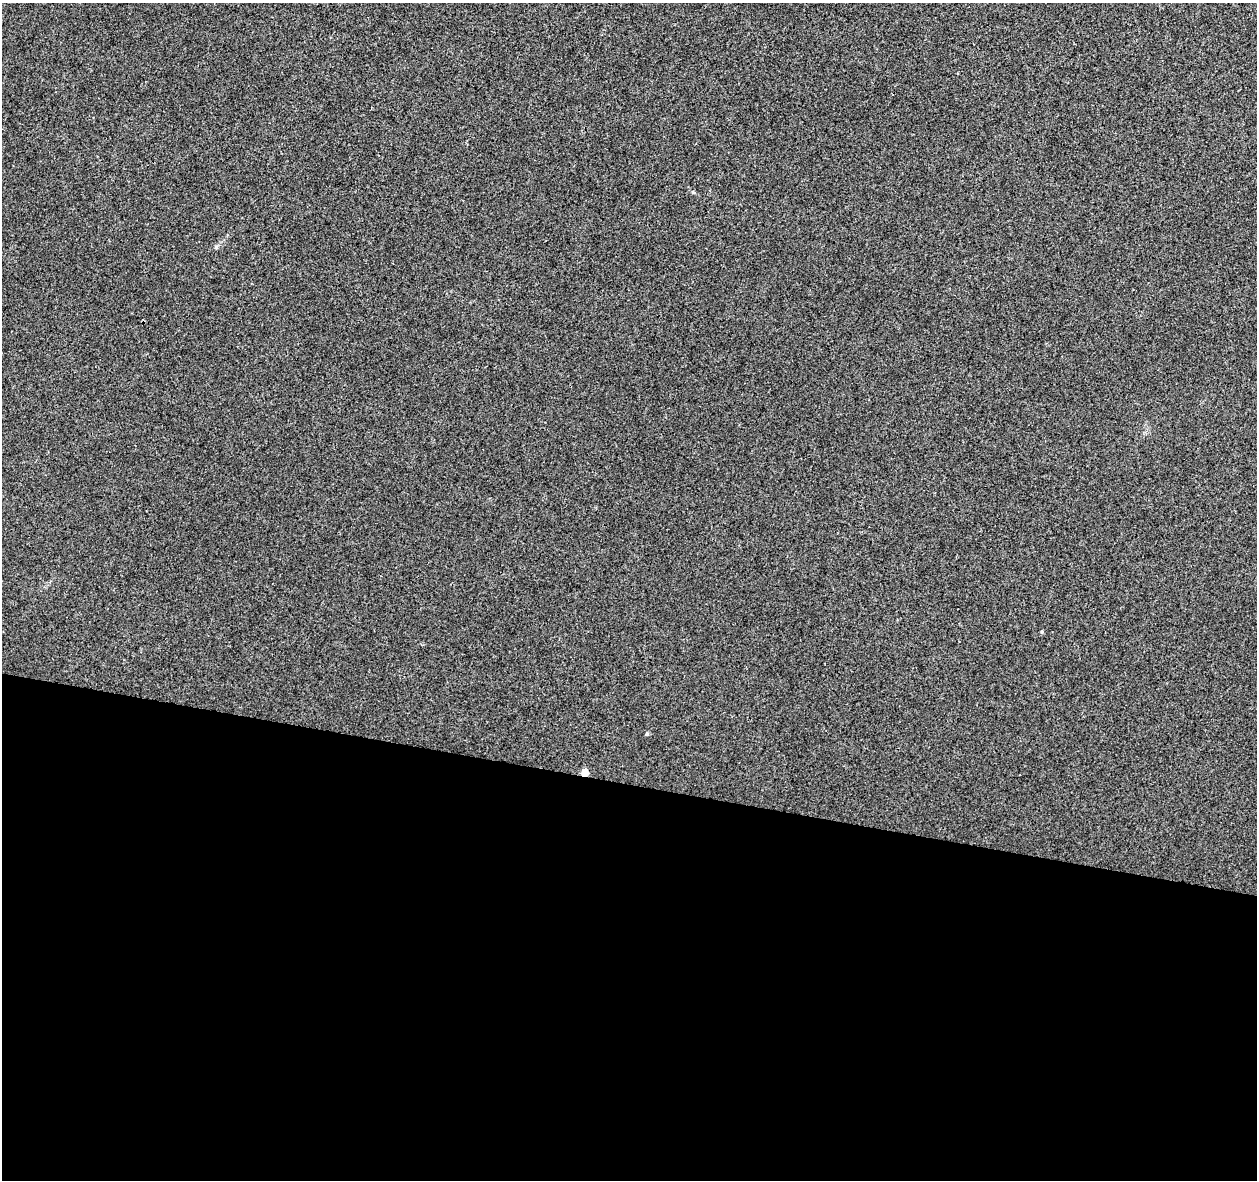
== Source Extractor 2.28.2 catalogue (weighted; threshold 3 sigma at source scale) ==
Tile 14 of 4 x 4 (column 2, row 4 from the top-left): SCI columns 1255-2509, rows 223-1400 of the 5027 x 5220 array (HDU 1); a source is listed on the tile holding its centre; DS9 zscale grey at full resolution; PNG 1259 x 1182 px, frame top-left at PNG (2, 3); no overlay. Shown black and unused: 34% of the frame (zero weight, under 3 of 4 exposures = <1% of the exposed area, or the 3 px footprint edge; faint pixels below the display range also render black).
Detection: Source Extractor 2.28.2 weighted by HDU 2 'WHT'; one run over the whole footprint, this tile lists its part. Background 0.00164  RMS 0.0031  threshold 0.0139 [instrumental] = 3 sigma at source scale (4.5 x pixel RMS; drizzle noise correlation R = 1.50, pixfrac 1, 0.0396/0.0396 arcsec/px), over >= 5 px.
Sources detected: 4; all 4 listed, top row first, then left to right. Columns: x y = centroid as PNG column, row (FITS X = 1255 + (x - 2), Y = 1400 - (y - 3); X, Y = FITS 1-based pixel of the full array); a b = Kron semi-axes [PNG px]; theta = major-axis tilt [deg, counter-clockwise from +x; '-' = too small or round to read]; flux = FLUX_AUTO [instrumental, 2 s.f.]
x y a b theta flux
693 192 6 3 -18 0.34
216 247 5 5 - 0.44
1042 632 4 4 - 0.33
585 772 5 4 - 5.9
Overlapping masked pixels (flux is a lower limit): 1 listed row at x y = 585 772